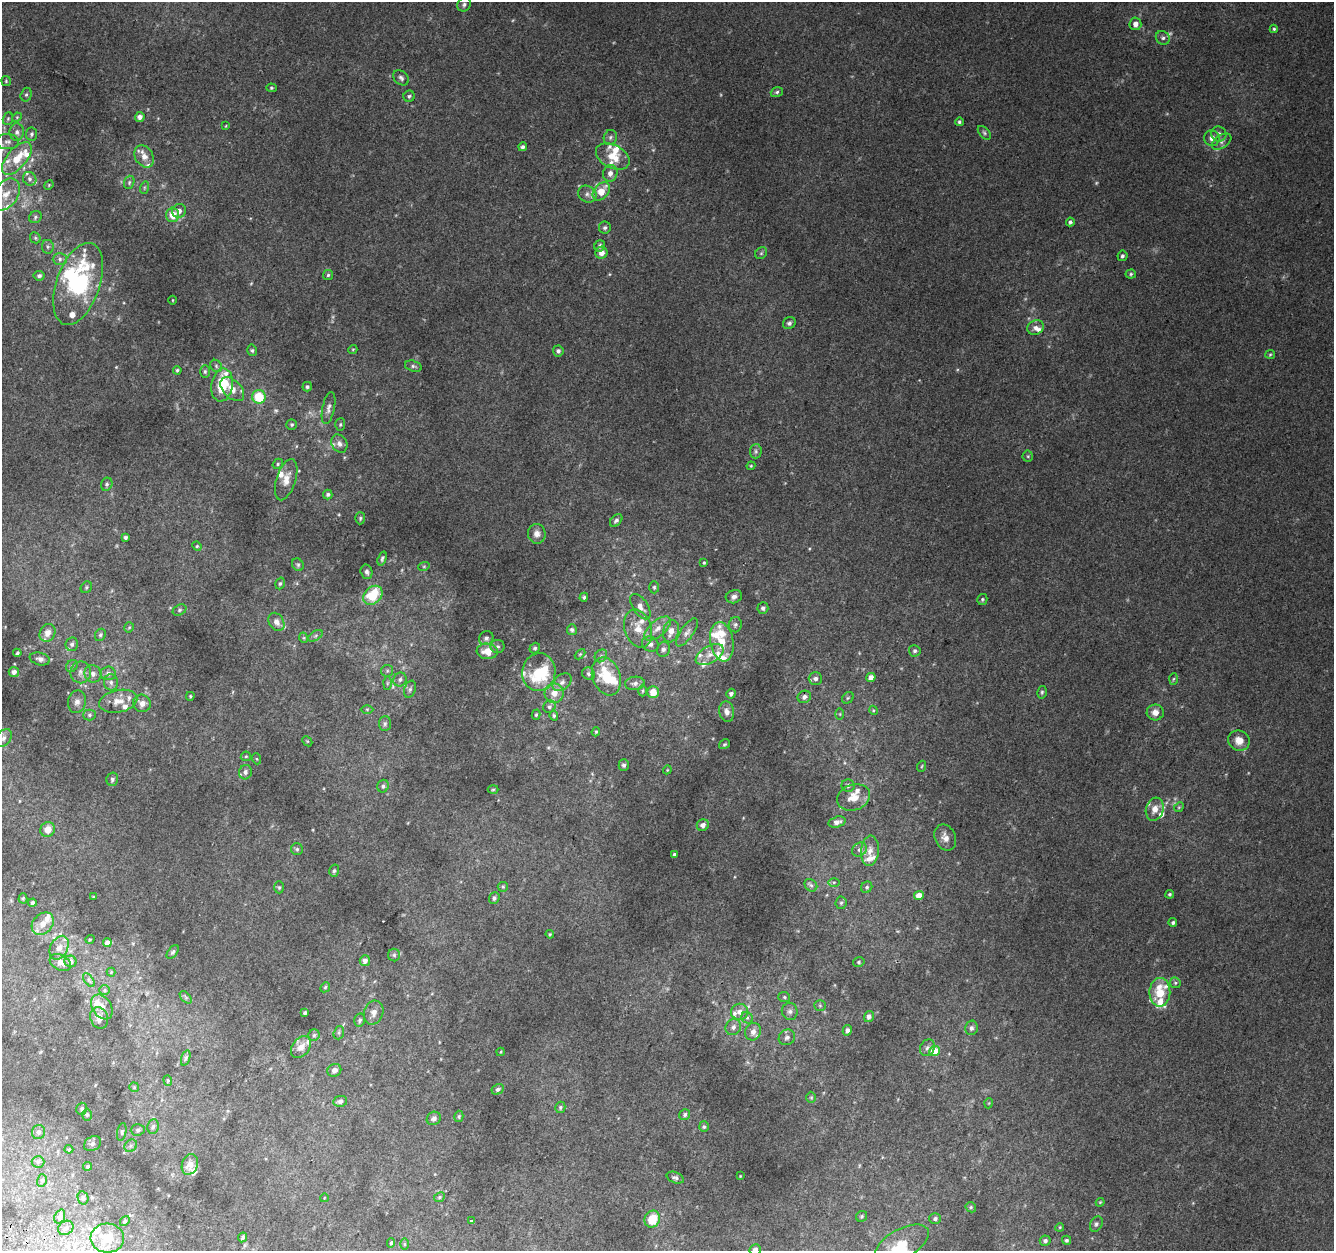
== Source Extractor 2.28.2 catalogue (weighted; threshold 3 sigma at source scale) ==
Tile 7 of 4 x 4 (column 3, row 2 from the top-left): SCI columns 2696-4027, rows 2827-4075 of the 5374 x 5589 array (HDU 1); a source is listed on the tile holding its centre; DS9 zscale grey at full resolution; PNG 1336 x 1253 px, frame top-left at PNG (2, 2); each listed source drawn as its Kron ellipse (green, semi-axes under 4 px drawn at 4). Shown black and unused: <1% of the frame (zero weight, under 2 of 3 exposures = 2% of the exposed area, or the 3 px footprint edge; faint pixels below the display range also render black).
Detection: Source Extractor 2.28.2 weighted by HDU 2 'WHT'; one run over the whole footprint, this tile lists its part. Background 0.0855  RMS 0.011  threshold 0.0512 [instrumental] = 3 sigma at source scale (4.5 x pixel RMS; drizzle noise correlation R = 1.50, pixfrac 1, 0.0396/0.0396 arcsec/px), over >= 5 px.
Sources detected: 345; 4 too faint to see at this stretch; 3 inside a brighter object's white glare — neither listed nor drawn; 46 inside a brighter listed object's ellipse — not listed separately; the other 292 listed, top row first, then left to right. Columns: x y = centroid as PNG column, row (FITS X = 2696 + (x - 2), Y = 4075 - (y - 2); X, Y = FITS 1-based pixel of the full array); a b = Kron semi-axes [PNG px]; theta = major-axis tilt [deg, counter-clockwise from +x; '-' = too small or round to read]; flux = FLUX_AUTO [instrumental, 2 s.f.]
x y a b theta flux
464 4 7 6 - 3.2
1135 24 6 6 - 6.1
1274 29 4 4 - 1.6
1163 38 7 6 - 3.3
401 78 9 6 -44 3.3
6 81 5 4 - 1.3
271 88 5 4 - 1.4
777 92 6 4 18 2.1
26 95 7 5 73 2.2
409 96 6 5 - 2.1
17 117 5 4 - 1.2
140 117 5 4 - 4.6
8 119 6 5 - 1.7
959 122 4 4 - 2
226 126 4 3 - 0.74
17 132 8 7 - 4.7
984 133 8 5 -46 2.1
31 134 6 5 - 2.6
1219 134 8 7 - 4.8
610 137 7 6 - 3.3
1212 138 8 7 - 6.2
7 142 11 7 -1 5.2
1222 142 11 6 35 4.6
523 147 4 4 - 2.8
144 156 12 9 -57 9.7
613 156 18 11 -28 19
17 158 20 9 49 26
610 173 8 7 - 6.4
30 179 7 6 - 3.6
129 182 7 5 71 2.1
49 185 5 4 - 1.2
144 188 6 4 72 1.6
601 191 10 7 51 18
6 194 18 11 54 16
587 194 10 8 -31 5.1
179 211 7 6 - 6.8
173 215 7 6 - 16
35 217 7 5 41 2.3
1070 222 4 4 - 2.4
605 228 6 6 - 2.5
35 238 6 5 - 1.8
600 246 6 5 - 3.3
48 247 7 6 - 2.4
601 253 6 6 - 7.8
761 253 6 5 - 2
1122 256 5 5 - 2.4
60 259 7 6 - 3.6
1131 274 5 4 - 1.7
328 275 5 5 - 1.9
39 276 5 5 - 2.8
78 284 43 22 71 150
173 300 4 3 - 0.82
789 323 6 6 - 3
1036 328 8 7 - 5.2
252 350 6 4 -76 1.9
353 350 5 4 - 1.2
558 351 5 5 - 2.9
1270 354 5 4 - 1.3
216 366 6 5 - 2.4
413 366 9 5 -17 2.7
177 370 4 4 - 1.6
205 371 6 5 - 2.2
222 385 16 10 81 41
307 387 5 4 - 2.1
232 389 14 9 -45 12
259 397 7 6 - 39
328 408 16 6 78 5.4
340 424 6 5 - 1.9
292 425 5 5 - 1.8
339 443 9 7 -58 5.3
756 451 7 6 - 2.7
1028 456 5 5 - 1.6
278 464 5 4 - 1.8
751 466 4 4 - 1.3
286 480 21 9 73 12
107 484 6 5 - 2.6
328 494 5 4 - 2
360 518 6 5 - 1.8
616 520 7 5 47 2.7
537 534 10 9 - 7
125 537 4 3 - 2.1
197 546 5 4 - 1.3
382 559 7 4 72 2
704 563 4 3 - 1.5
298 565 7 5 -58 2.1
424 566 6 3 19 1.3
367 572 7 6 - 3
280 583 6 4 71 1.9
86 587 6 5 - 2
654 587 6 5 - 2
373 595 11 8 44 41
584 597 5 4 - 1.8
734 597 8 6 16 4.6
982 599 5 5 - 1.8
640 607 14 7 -56 7.5
763 608 6 5 - 3
179 610 7 5 28 2.2
276 622 10 7 -56 7.1
735 625 7 6 - 2.8
129 627 5 4 - 1.4
638 629 19 13 -72 18
658 629 16 7 40 10
572 630 5 5 - 2.5
671 631 11 7 75 10
687 632 16 6 55 6.2
48 633 9 7 62 8.2
100 635 6 5 - 2.4
315 636 8 4 32 2.8
304 638 5 3 - 1
486 638 7 6 - 3.3
722 642 20 11 -80 22
72 644 7 6 - 3.1
650 644 9 7 -29 5.1
498 646 7 6 - 2.9
535 648 5 5 - 2.2
663 649 7 6 - 3.3
487 651 10 8 -6 16
915 651 6 5 - 2.6
17 653 4 3 - 1.9
580 654 6 4 45 1.3
710 655 15 8 30 11
601 656 7 5 47 2.7
40 659 10 6 -13 4.3
72 666 6 5 - 2.4
387 671 6 5 - 2.2
14 672 5 5 - 4.3
81 672 11 10 - 6.8
539 672 19 16 80 34
108 673 7 6 - 4.8
93 674 9 8 - 6
588 674 6 6 - 3.1
606 676 19 14 -70 42
871 677 5 4 - 7.3
815 679 7 6 - 4
1173 679 6 4 87 1.5
400 680 7 6 - 3.5
111 682 8 7 - 4.5
562 682 10 7 39 5.6
387 683 7 4 89 2
635 683 10 6 9 4
410 689 9 5 70 2.9
642 691 5 3 - 1.3
653 692 6 6 - 14
1042 692 6 4 76 1.8
554 693 10 9 - 12
731 694 5 4 - 3
190 696 4 3 - 1.3
804 697 7 6 - 4.4
848 698 6 5 - 2
118 701 19 11 12 14
77 702 11 9 78 5.9
142 703 9 8 - 8.1
549 707 6 6 - 2.7
367 709 6 4 0 1.5
873 710 4 3 - 1.2
727 712 10 7 -80 6.5
1155 712 8 8 - 8.9
840 714 6 4 -90 1.4
89 715 6 5 - 2.4
536 715 5 4 - 1.7
554 716 5 4 - 1.8
385 724 7 6 - 2.5
596 732 5 4 - 1.4
3 738 10 7 49 4.3
307 741 5 4 - 1.2
1239 741 11 10 - 12
725 744 6 4 31 1.7
246 756 5 4 - 1.3
257 759 5 3 - 1.3
624 765 5 5 - 2.7
922 766 5 3 - 1.2
667 770 4 3 - 0.92
245 772 7 6 - 3.8
112 779 7 5 76 2.6
848 785 6 6 - 3.2
383 786 6 5 - 2.6
493 789 5 3 - 1.1
854 797 17 13 19 16
1179 807 5 4 - 1.4
1155 809 11 8 72 9.5
837 822 9 5 16 5.6
703 825 6 5 - 5.6
48 829 7 7 - 9
945 837 13 10 -66 8.5
297 849 6 6 - 2.4
859 849 8 6 41 3.4
870 851 15 9 85 9.1
674 855 4 3 - 2.5
334 871 6 5 - 2.1
834 882 6 4 1 1.6
811 885 7 5 -44 2.8
279 887 6 5 - 1.8
503 887 5 5 - 1.5
867 887 6 5 - 2.1
1170 894 4 4 - 1.7
919 895 5 4 - 11
93 897 3 2 - 0.89
23 898 5 4 - 1.4
494 898 6 5 - 2.7
32 903 4 3 - 2.8
841 903 6 5 - 2.2
1173 923 4 4 - 2.1
43 924 12 9 46 12
550 934 4 4 - 1.2
90 939 5 3 - 0.93
107 942 4 4 - 4.1
59 948 12 8 63 8
173 952 8 4 52 2.3
394 955 6 6 - 2.3
70 961 6 5 - 5.9
365 961 5 5 - 5.6
60 962 11 7 -29 7.6
859 962 6 4 13 1.8
111 972 4 4 - 1
89 980 8 4 -53 2
1175 983 6 5 - 1.8
325 987 5 4 - 1.5
104 990 5 5 - 1.7
1160 992 14 10 89 32
186 997 7 4 -46 1.8
784 997 6 5 - 1.7
820 1005 5 5 - 1.9
102 1007 13 9 -57 9.7
790 1011 8 8 - 4.5
740 1012 8 8 - 7.4
305 1013 4 3 - 2.3
374 1013 12 9 74 7.5
869 1016 5 4 - 4.4
99 1018 11 8 -69 8.1
747 1018 6 5 - 2.5
360 1020 6 5 - 2.6
733 1027 8 7 - 4.7
971 1028 7 6 - 3.3
847 1030 5 4 - 3.9
753 1032 9 7 66 7.7
339 1033 7 5 71 2.1
314 1035 6 5 - 2.1
787 1037 8 7 - 4.4
301 1047 12 8 52 9.4
927 1048 9 7 61 3.8
934 1051 5 5 - 26
501 1052 4 3 - 0.96
186 1058 8 4 72 2
334 1070 7 6 - 5.6
168 1080 5 4 - 1.3
134 1087 5 5 - 1.3
498 1089 6 5 - 2.8
811 1097 6 5 - 1.5
340 1101 7 5 10 4.6
989 1103 5 3 - 0.87
560 1107 6 5 - 2.1
82 1109 6 5 - 2.7
87 1115 6 5 - 1.9
685 1115 6 5 - 2.6
459 1116 6 4 76 1.7
434 1118 7 6 - 4.2
153 1126 7 5 82 2.8
704 1127 5 5 - 1.9
138 1130 7 5 3 2.7
39 1132 7 6 - 3.1
122 1132 9 4 79 2
92 1144 9 7 33 3.5
131 1146 7 5 45 2.4
69 1149 4 4 - 1.2
38 1162 6 6 - 2.1
190 1164 10 8 68 11
88 1166 4 4 - 1.7
740 1176 2 2 - 0.7
675 1178 9 5 -21 2.9
42 1180 6 5 - 1.7
439 1197 5 4 - 1.8
83 1198 6 5 - 2.7
324 1198 4 3 - 0.74
1100 1202 4 3 - 1.1
971 1207 5 5 - 1.8
60 1216 7 5 69 3.7
862 1216 6 5 - 2.1
652 1219 9 7 62 25
935 1219 6 5 - 2.9
125 1221 5 4 - 2
471 1221 4 3 - 13
1096 1224 8 6 63 2.9
1060 1227 4 3 - 1.1
66 1228 8 6 37 4.1
243 1237 5 3 - 2.2
107 1238 17 14 -4 22
1067 1240 4 4 - 2.2
1045 1241 5 5 - 3.5
391 1243 5 4 - 1.5
404 1244 6 4 90 1.5
902 1244 29 14 28 32
755 1250 6 5 - 7
Isophote crosses this tile's border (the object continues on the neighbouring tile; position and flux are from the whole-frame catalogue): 2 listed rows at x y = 3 738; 755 1250